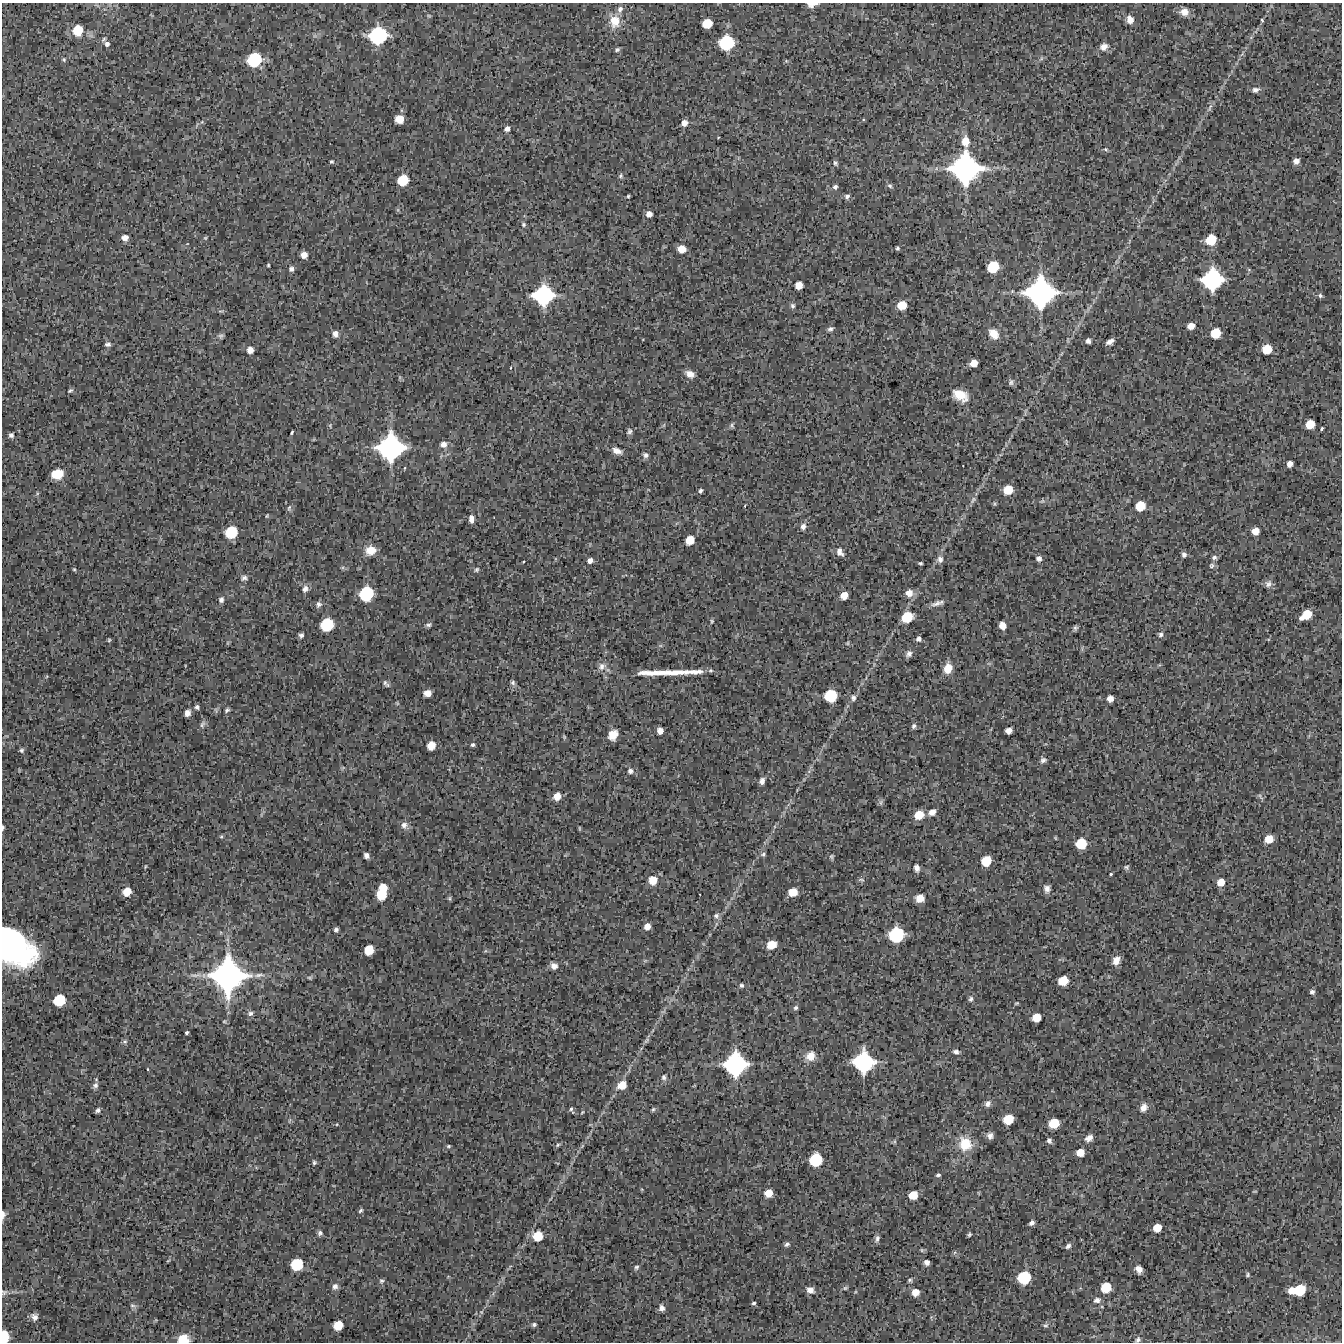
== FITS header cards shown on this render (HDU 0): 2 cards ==
NAXIS1  =                 1340 / length of data axis 1
NAXIS2  =                 1340 / length of data axis 2

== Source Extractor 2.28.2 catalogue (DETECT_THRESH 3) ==
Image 1340 x 1340 px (HDU 0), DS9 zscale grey, 1 PNG px = 1 image px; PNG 1344 x 1344 px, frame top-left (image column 1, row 1340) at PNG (2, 3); no overlay
Background 3450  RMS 460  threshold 1380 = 3 sigma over >= 5 px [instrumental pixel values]
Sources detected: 271; all 271 listed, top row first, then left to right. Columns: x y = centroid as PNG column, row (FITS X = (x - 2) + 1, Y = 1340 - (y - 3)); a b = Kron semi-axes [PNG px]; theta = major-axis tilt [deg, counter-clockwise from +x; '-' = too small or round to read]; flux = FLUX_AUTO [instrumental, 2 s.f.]
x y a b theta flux
812 4 8 4 7 1.7e+05
620 9 10 7 71 1.4e+05
1184 12 10 9 - 2.3e+05
429 16 6 3 -19 3.1e+04
1130 19 9 7 -69 2.4e+05
1262 20 3 3 - 3.8e+04
615 21 15 12 -76 5.4e+05
707 23 8 7 - 5.2e+05
78 30 10 9 - 6.3e+05
378 35 15 13 12 2.2e+06
726 43 12 12 - 1.5e+06
107 44 7 7 - 1.1e+05
1104 47 11 9 31 2.0e+05
617 50 6 5 - 5.5e+04
64 59 6 4 -71 4.3e+04
254 60 12 10 34 1.3e+06
1256 90 9 6 15 1.2e+05
1210 107 10 4 68 8.8e+04
399 119 7 7 - 3.8e+05
202 122 5 4 - 3.8e+04
684 123 6 6 - 1.7e+05
507 129 6 5 - 1.3e+05
965 141 11 8 90 3.7e+05
1106 149 6 4 -20 4.6e+04
1296 161 6 6 - 1.6e+05
331 162 5 4 - 4.4e+04
835 163 6 4 -62 5.5e+04
965 168 23 22 - 5.7e+06
621 176 6 5 - 5.1e+04
403 180 10 9 - 7.2e+05
890 186 7 4 -20 5.4e+04
835 187 6 5 - 7.0e+04
628 196 4 3 - 3.6e+04
847 196 7 6 - 7.7e+04
649 214 5 5 - 1.7e+05
523 225 5 5 - 5.3e+04
125 238 7 6 - 1.8e+05
205 238 6 5 - 3.8e+04
1211 240 9 8 - 6.8e+05
897 248 3 3 - 4.4e+04
681 249 7 7 - 3.5e+05
304 255 6 5 - 2.2e+05
268 265 3 3 - 3.5e+04
993 267 9 8 - 8.3e+05
291 269 6 6 - 9.7e+04
1212 280 16 15 - 2.8e+06
799 285 7 6 - 3.1e+05
1040 292 23 22 - 5.4e+06
543 295 16 15 - 2.7e+06
1320 296 6 5 - 6.1e+04
902 305 8 7 - 4.7e+05
793 306 7 6 - 7.3e+04
1191 326 6 5 - 2.3e+05
830 329 7 5 11 8.0e+04
1216 333 8 7 - 5.9e+05
335 334 7 6 - 1.3e+05
994 334 14 11 -50 3.6e+05
221 336 7 6 - 6.6e+04
1088 341 5 4 - 1.0e+05
1110 342 8 4 29 1.3e+05
108 344 7 5 8 7.9e+04
1267 349 8 8 - 5.5e+05
250 350 6 6 - 2.0e+05
974 363 7 6 - 2.9e+05
690 374 10 7 -26 2.0e+05
1011 382 9 7 73 8.2e+04
70 390 7 4 30 5.2e+04
960 395 15 10 -28 5.4e+05
1310 424 7 7 - 4.6e+05
732 425 8 4 -64 4.6e+04
1322 429 4 3 - 4.6e+04
629 431 7 6 - 7.8e+04
292 432 4 3 - 4.2e+04
11 435 5 5 - 7.9e+04
443 444 8 7 - 1.8e+05
391 447 22 21 - 4.5e+06
617 451 11 6 -22 1.9e+05
645 455 7 6 - 9.0e+04
1290 464 5 5 - 1.7e+05
57 474 10 7 14 6.6e+05
1008 490 8 7 - 4.9e+05
700 491 5 4 - 6.2e+04
973 500 11 6 57 9.4e+04
1042 501 7 4 18 5.4e+04
745 506 4 3 - 2.3e+04
1140 506 9 8 - 5.6e+05
289 508 9 6 79 7.2e+04
267 516 4 3 - 3.1e+04
471 519 7 5 -87 1.5e+05
803 526 8 7 - 1.2e+05
1255 531 7 6 - 2.8e+05
231 532 10 9 - 9.3e+05
690 540 8 7 - 4.5e+05
371 550 11 9 14 4.1e+05
840 552 11 7 -60 1.4e+05
1184 555 7 6 - 8.7e+04
1214 557 7 6 - 8.4e+04
1039 558 6 5 - 1.2e+05
940 559 9 7 -87 1.3e+05
590 561 6 5 - 1.3e+05
920 563 4 3 - 4.4e+04
1212 566 8 6 47 8.3e+04
74 569 4 4 - 3.3e+04
477 570 7 5 45 5.1e+04
244 578 8 7 - 9.6e+04
1268 584 10 9 - 1.4e+05
305 589 9 7 67 1.3e+05
909 593 8 8 - 2.6e+05
366 594 11 10 - 1.4e+06
844 595 6 6 - 3.0e+05
221 600 7 6 - 9.4e+04
319 604 8 7 - 9.1e+04
936 604 14 6 17 1.5e+05
1306 615 11 7 34 5.8e+05
907 617 10 8 29 7.3e+05
712 621 6 4 74 3.9e+04
327 625 10 9 - 1.1e+06
428 625 6 5 - 6.7e+04
1002 626 6 6 - 2.4e+05
1075 628 7 5 65 6.5e+04
1161 634 7 6 - 8.8e+04
301 635 5 4 - 8.0e+04
918 639 5 5 - 9.7e+04
109 640 5 4 - 3.5e+04
848 643 6 4 89 3.5e+04
909 654 9 7 51 1.2e+05
602 666 11 9 58 1.6e+05
948 668 11 8 75 4.1e+05
680 672 28 7 4 3.8e+05
694 672 23 6 1 3.4e+05
655 673 50 7 1 6.6e+05
386 683 10 5 -48 7.7e+04
513 683 6 5 - 6.4e+04
427 693 7 6 - 2.2e+05
830 696 10 9 - 1.0e+06
853 698 9 7 -87 1.1e+05
1110 699 6 5 - 1.9e+05
197 707 5 5 - 7.1e+04
227 710 5 3 - 5.7e+04
187 713 6 5 - 1.8e+05
202 724 10 6 54 8.6e+04
914 726 6 6 - 8.4e+04
660 731 6 5 - 2.0e+05
1009 731 6 5 - 1.9e+05
613 735 9 7 56 3.8e+05
431 745 7 6 - 3.7e+05
473 745 4 4 - 5.5e+04
21 750 5 4 - 5.4e+04
1043 760 7 6 - 9.1e+04
630 771 7 7 - 1.1e+05
762 781 7 5 79 1.3e+05
557 796 8 7 - 3.2e+05
1260 796 10 3 -51 5.0e+04
881 802 9 4 -82 6.9e+04
932 812 9 7 31 1.7e+05
919 815 9 8 - 4.9e+05
404 825 9 9 - 1.6e+05
3 827 4 2 - 4.4e+04
579 828 6 4 -89 3.0e+04
221 837 6 4 1 3.8e+04
1269 839 8 7 - 3.8e+05
1081 843 9 8 - 7.5e+05
763 854 7 6 - 6.3e+04
366 855 5 5 - 1.1e+05
831 856 5 5 - 4.8e+04
986 861 8 7 - 5.9e+05
145 867 5 2 - 2.7e+04
1126 867 7 6 - 5.7e+04
917 868 7 5 -78 1.3e+05
1111 874 3 3 - 3.7e+04
653 880 9 9 - 4.2e+05
861 880 8 4 -7 5.2e+04
1221 882 8 7 - 2.6e+05
383 888 7 7 - 4.1e+05
1047 889 8 7 - 1.4e+05
127 892 8 7 - 3.7e+05
793 892 7 7 - 4.2e+05
381 894 9 8 - 7.2e+05
449 898 7 5 -74 4.7e+04
920 898 7 6 - 3.7e+05
716 916 8 8 - 1.1e+05
647 926 7 6 - 2.3e+05
336 930 5 4 - 7.1e+04
896 935 12 11 - 1.6e+06
771 945 8 7 - 4.5e+05
16 948 34 24 -49 6.6e+06
369 950 8 7 - 5.3e+05
1116 960 10 7 67 2.3e+05
554 966 8 7 - 1.7e+05
259 975 16 5 7 1.6e+05
228 976 30 29 - 7.3e+06
310 978 7 4 -7 4.6e+04
1063 981 8 7 - 5.4e+05
741 985 5 5 - 6.8e+04
1312 992 5 4 - 7.7e+04
971 999 7 6 - 8.0e+04
59 1000 9 9 - 8.6e+05
1016 1003 6 4 20 3.3e+04
796 1008 6 5 - 6.1e+04
250 1013 7 6 - 8.9e+04
1036 1017 7 7 - 4.1e+05
187 1033 4 3 - 4.9e+04
646 1040 11 5 45 8.0e+04
125 1041 6 5 - 6.2e+04
956 1052 8 5 -8 9.3e+04
810 1056 12 10 55 3.7e+05
863 1062 16 16 - 2.8e+06
735 1064 18 18 - 3.4e+06
148 1069 4 2 - 2.2e+04
664 1077 7 6 - 8.6e+04
95 1085 7 6 - 1.0e+05
622 1085 10 8 32 4.4e+05
988 1104 8 7 - 1.3e+05
1143 1108 10 8 57 1.9e+05
571 1109 7 5 90 6.5e+04
653 1109 6 4 62 4.7e+04
98 1110 5 5 - 8.0e+04
582 1112 5 4 - 3.3e+04
1008 1119 8 7 - 6.1e+05
1054 1123 8 7 - 6.2e+05
990 1136 7 6 - 1.2e+05
1089 1138 9 6 34 1.6e+05
1049 1141 6 5 - 8.5e+04
965 1144 16 14 -64 7.3e+05
558 1145 7 4 29 5.5e+04
448 1146 5 4 - 4.3e+04
582 1146 6 4 71 4.0e+04
1080 1152 7 6 - 3.3e+05
816 1160 10 10 - 1.1e+06
314 1163 5 5 - 5.3e+04
938 1175 5 4 - 5.7e+04
768 1193 7 7 - 3.5e+05
913 1195 7 6 - 4.3e+05
360 1210 6 4 41 4.7e+04
3 1215 9 4 87 1.3e+05
1032 1223 5 4 - 1.0e+05
1157 1228 7 6 - 3.7e+05
320 1233 6 6 - 7.5e+04
969 1235 4 3 - 4.3e+04
538 1236 10 9 - 5.8e+05
877 1238 10 6 73 8.2e+04
787 1244 6 5 - 7.5e+04
1068 1246 7 5 45 8.0e+04
927 1262 5 5 - 1.2e+05
297 1264 9 9 - 8.9e+05
636 1267 6 6 - 6.5e+04
1139 1269 7 6 - 1.9e+05
1248 1275 5 4 - 4.5e+04
1024 1278 10 10 - 1.1e+06
910 1280 5 4 - 4.7e+04
381 1281 7 5 14 5.1e+04
335 1286 8 7 - 1.1e+05
1106 1287 8 8 - 6.5e+05
845 1288 5 5 - 4.4e+04
810 1290 9 7 -24 1.6e+05
1292 1290 7 5 7 3.1e+05
1299 1290 10 8 21 8.5e+05
4 1292 8 7 - 7.2e+04
915 1292 6 6 - 2.8e+05
1097 1300 10 7 17 1.3e+05
754 1303 5 4 - 5.4e+04
133 1305 9 4 -10 5.9e+04
662 1308 7 6 - 1.5e+05
481 1312 5 5 - 4.4e+04
34 1317 7 7 - 1.2e+05
534 1324 6 5 - 6.8e+04
338 1325 8 7 - 4.8e+05
1046 1325 8 6 14 7.4e+04
4 1337 10 6 89 6.9e+05
183 1339 11 8 -1 4.9e+05
1138 1340 8 6 34 8.6e+04
At the frame edge (FLAGS 8, measured only in part): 8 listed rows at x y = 812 4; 3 827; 16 948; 3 1215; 4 1292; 4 1337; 183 1339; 1138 1340